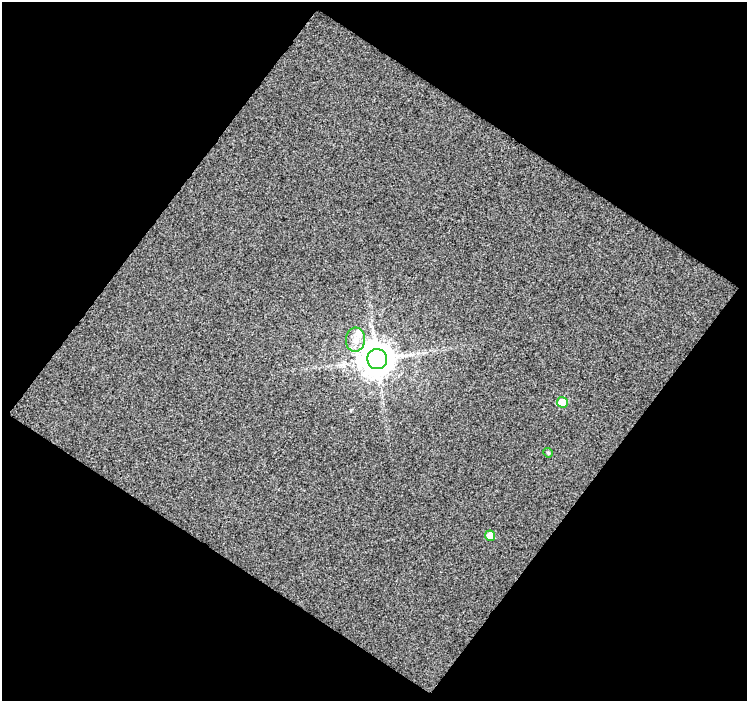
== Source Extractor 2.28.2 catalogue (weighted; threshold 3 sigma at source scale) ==
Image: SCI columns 3-747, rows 27-725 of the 747 x 752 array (HDU 1 of 3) = the unmasked area's bounding box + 8 px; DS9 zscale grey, full resolution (1 PNG px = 1 image px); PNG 749 x 703 px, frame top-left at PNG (2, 2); each listed source drawn as its Kron ellipse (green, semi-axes under 4 px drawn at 4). Shown black and unused: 51% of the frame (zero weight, under 3 of 4 exposures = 2% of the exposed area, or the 3 px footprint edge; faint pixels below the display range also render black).
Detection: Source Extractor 2.28.2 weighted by HDU 2 'WHT'. Background 0.0619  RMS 0.33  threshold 1.47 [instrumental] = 3 sigma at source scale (4.5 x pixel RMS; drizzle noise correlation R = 1.50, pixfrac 1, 0.0396/0.0396 arcsec/px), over >= 5 px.
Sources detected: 6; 1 inside a brighter listed object's ellipse — not listed separately; the other 5 listed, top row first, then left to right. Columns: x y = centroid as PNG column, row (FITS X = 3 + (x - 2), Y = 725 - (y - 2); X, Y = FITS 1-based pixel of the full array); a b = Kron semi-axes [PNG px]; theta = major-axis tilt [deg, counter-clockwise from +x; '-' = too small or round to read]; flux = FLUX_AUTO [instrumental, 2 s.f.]
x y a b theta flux
355 340 12 9 84 330
377 359 10 10 - 71000
562 402 5 5 - 780
548 453 5 4 - 42
490 536 5 5 - 380